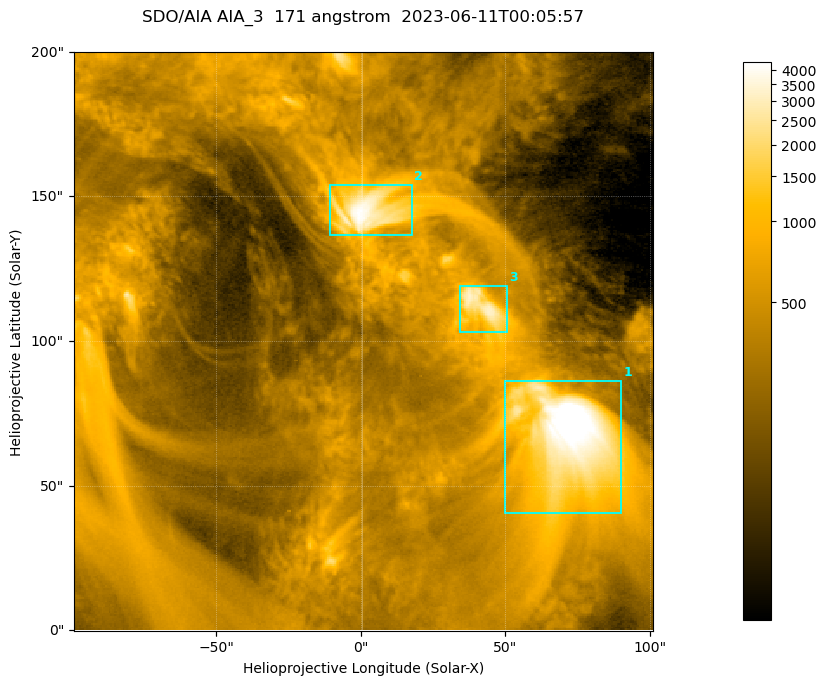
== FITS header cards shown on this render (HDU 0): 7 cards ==
TELESCOP= 'SDO/AIA '           / For AIA: SDO/AIA
INSTRUME= 'AIA_3   '           / For AIA: AIA_ATA1, AIA_ATA2, AIA_ATA3 or AIA_AT
WAVELNTH=                  171 / [angstrom] Wavelength
WAVEUNIT= 'angstrom'           / Wavelength unit: angstrom
DATE-OBS= '2023-06-11T00:05:57.351' / [ISO] Date when observation started; ISO 8
CTYPE1  = 'HPLN-TAN'           / CTYPE1; Typically HPLN
CTYPE2  = 'HPLT-TAN'           / CTYPE2; Typically HPLT

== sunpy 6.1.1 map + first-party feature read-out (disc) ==
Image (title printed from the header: SDO/AIA AIA_3  171 angstrom  2023-06-11T00:05:57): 334 x 334 px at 0.599 arcsec/px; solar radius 945 arcsec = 1577 px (partial field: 1.4% of the solar disc is inside the frame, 100% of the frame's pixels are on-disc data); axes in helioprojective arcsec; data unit not stated in the header (colour bar unlabelled)
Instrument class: DISC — disc imager (sunpy class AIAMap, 171 A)
Bright regions (active regions / flare kernels): reference = the on-disc median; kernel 3 px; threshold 5 sigma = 1105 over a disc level ~357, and >= 1.15x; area >= 111 px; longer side >= 4 px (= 2.4 arcsec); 3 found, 3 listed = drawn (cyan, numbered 1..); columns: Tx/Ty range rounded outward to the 2 arcsec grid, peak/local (2 s.f.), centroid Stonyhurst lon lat
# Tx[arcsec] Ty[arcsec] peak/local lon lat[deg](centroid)
1 50..90 40..86 15 +4 +4
2 -12..18 136..154 12 +0 +9
3 34..52 102..120 8.9 +3 +7